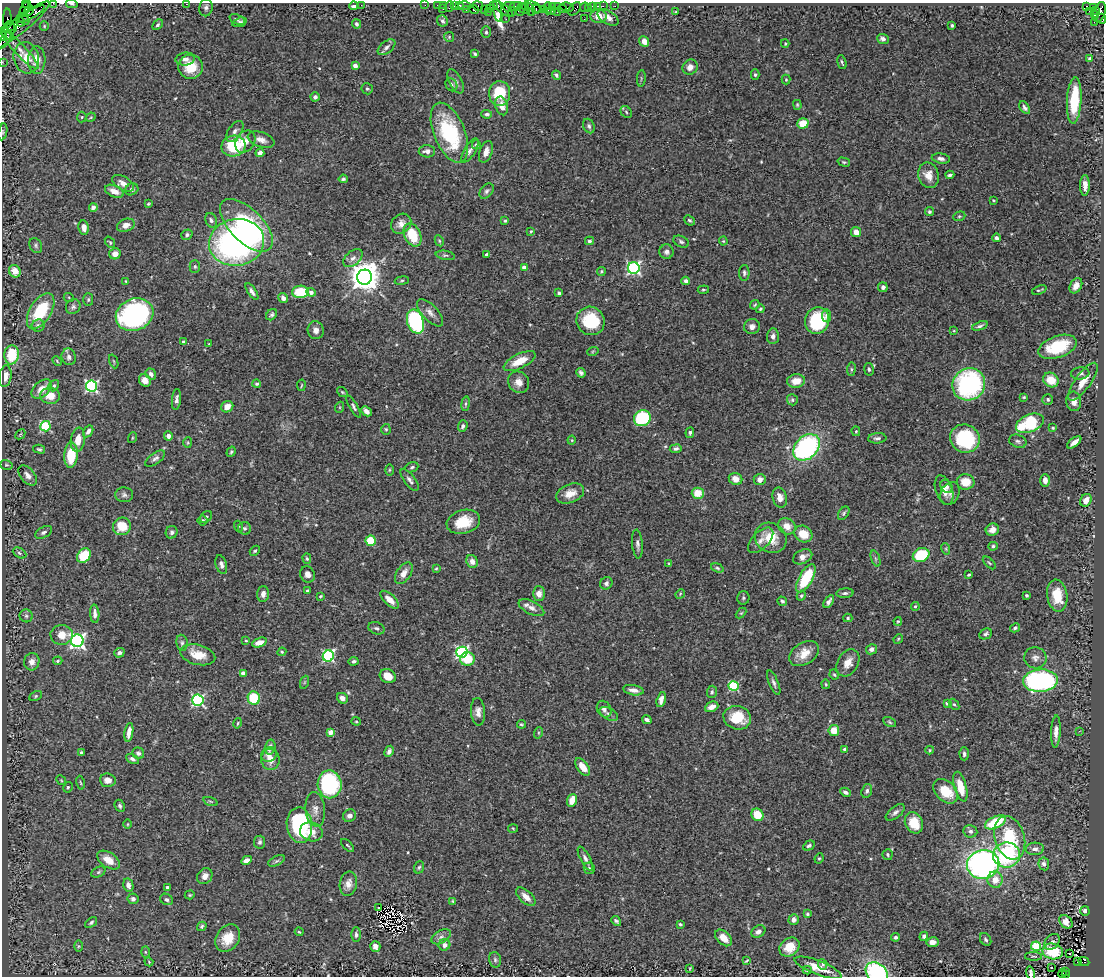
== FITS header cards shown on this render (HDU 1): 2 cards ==
NAXIS1  =                 1102
NAXIS2  =                  974

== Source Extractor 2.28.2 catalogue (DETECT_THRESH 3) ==
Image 1102 x 974 px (HDU 1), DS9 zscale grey, 1 PNG px = 1 image px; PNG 1106 x 978 px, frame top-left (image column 1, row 974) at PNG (2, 3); each listed source drawn as its Kron ellipse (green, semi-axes under 4 px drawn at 4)
Background 1.04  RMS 0.024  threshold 0.0722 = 3 sigma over >= 5 px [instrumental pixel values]
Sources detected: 522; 1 with non-positive FLUX_AUTO (blend fragments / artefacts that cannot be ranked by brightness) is neither listed nor drawn; of the other 521, the 500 brightest by FLUX_AUTO listed and drawn (21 fainter detections omitted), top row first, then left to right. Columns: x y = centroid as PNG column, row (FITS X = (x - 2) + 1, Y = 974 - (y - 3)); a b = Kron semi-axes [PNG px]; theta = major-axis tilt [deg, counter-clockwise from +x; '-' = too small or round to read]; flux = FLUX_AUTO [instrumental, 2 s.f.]
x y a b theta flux
53 3 2 2 - 16
25 4 2 2 - 110
72 4 6 3 -13 2.6
186 4 3 2 - 1.5
361 5 2 2 - 4.8
425 5 2 2 - 22
437 5 2 2 - 36
444 5 3 2 - 40
454 5 3 2 - 77
459 5 3 3 - 100
354 6 4 3 - 3.7
464 6 6 3 0 99
478 6 5 4 - 91
493 6 4 3 - 59
526 6 4 2 - 46
534 6 10 3 -29 120
552 6 4 2 - 82
557 6 3 2 - 60
592 6 3 3 - 88
598 6 3 2 - 27
603 6 2 2 - 30
615 6 2 2 - 10
206 7 9 6 79 5.1
450 7 5 3 - 170
509 7 6 5 - 190
515 7 7 4 22 240
567 7 6 4 -11 190
584 7 5 2 - 29
1086 7 4 3 - 140
548 8 6 2 90 98
588 8 2 2 - 15
1093 8 4 3 - 370
25 9 8 3 60 270
443 9 2 2 - 10
490 9 4 2 - 67
497 9 12 4 -83 230
503 9 12 3 -36 370
524 9 6 4 -34 150
530 9 7 3 -68 170
536 9 4 3 - 90
543 9 2 2 - 44
562 9 5 2 - 150
575 9 7 5 47 520
466 10 3 2 - 53
474 10 4 3 - 200
484 10 4 2 - 62
1096 10 3 3 - 230
29 11 6 3 48 680
520 11 5 3 - 310
551 11 3 2 - 36
1089 11 3 2 - 15
488 12 2 2 - 42
512 12 4 2 - 35
557 12 2 2 - 33
676 12 3 3 - 1.5
1100 12 10 6 72 870
31 14 15 4 29 990
1095 15 3 2 - 62
598 16 8 6 -4 14
608 17 11 6 -32 8.9
7 19 10 4 89 180
23 19 7 3 -40 140
237 19 8 4 -21 3.5
506 19 3 2 - 6.8
584 19 2 2 - 1.7
1102 19 5 3 - 130
442 21 6 5 - 3.7
21 22 4 3 - 79
240 22 7 4 19 3.9
1094 22 2 2 - 24
356 24 4 4 - 3
158 25 6 4 44 2.9
952 25 3 3 - 2.8
10 26 5 4 - 1200
44 26 5 4 - 1.9
17 27 40 8 38 520
12 29 4 3 - 750
486 32 6 5 - 2.8
7 34 8 4 -48 940
3 36 5 2 - 100
449 37 5 5 - 1.9
883 39 6 5 - 5.9
5 40 10 3 55 170
644 41 5 4 - 12
785 44 4 4 - 1.6
387 47 10 6 39 5.7
20 50 26 5 -47 13
475 54 4 3 - 2.4
26 58 16 12 -76 21
185 59 10 6 7 6.3
1090 59 4 4 - 5.1
37 60 14 8 87 18
2 62 2 2 - 18
842 62 7 3 -74 2.7
355 65 4 4 - 7.4
190 67 12 12 - 36
690 67 8 7 - 9.3
556 75 5 4 - 3.3
755 75 5 4 - 2.6
641 78 8 3 85 2.3
786 80 5 4 - 2.1
456 81 13 6 -63 6.3
451 85 7 5 -58 4.9
367 89 5 5 - 3
500 93 12 10 88 57
315 97 4 4 - 4.3
1074 101 23 7 87 80
797 105 5 3 - 1.9
502 106 9 6 -75 15
1025 108 7 4 -54 4.6
626 112 6 5 - 2.7
487 114 5 4 - 3.6
82 117 5 5 - 1.9
91 117 5 3 - 1.5
803 123 6 5 - 28
589 126 7 5 -63 3.8
235 131 12 6 54 6.8
3 132 8 2 80 1.5
449 133 32 15 -68 140
261 140 14 7 -18 10
245 142 12 9 56 17
476 145 4 4 - 2.4
233 146 12 10 11 75
470 150 13 5 58 6.6
427 151 8 6 -1 7
486 152 11 6 70 11
260 153 4 4 - 8.6
941 158 9 5 -9 6.5
844 162 6 4 -16 2.4
928 175 13 10 -75 17
950 175 4 3 - 3.8
343 179 4 3 - 3.1
123 183 12 6 -30 11
1085 186 10 4 89 9.5
132 189 7 5 32 5
114 191 10 5 -23 14
487 191 8 5 50 4.1
993 200 3 3 - 1.4
148 204 4 3 - 2
93 207 4 4 - 5.5
929 212 4 4 - 3
959 216 6 4 20 2.5
211 220 7 5 -71 4.4
689 220 6 4 -41 3.2
505 221 3 3 - 2
401 224 11 9 44 10
126 225 9 6 21 11
246 225 33 16 -45 230
84 227 7 5 -81 8.7
531 231 4 3 - 1.9
856 232 5 5 - 12
187 235 6 5 - 3.6
412 235 12 8 -65 50
997 238 4 3 - 4.2
439 241 6 4 -61 2.3
589 241 4 4 - 3.5
723 241 4 4 - 1.8
110 242 6 4 -52 2.2
237 242 27 23 9 490
681 242 8 5 -26 3.8
36 246 8 6 -62 3.5
666 252 7 7 - 6.3
115 254 6 5 - 12
445 255 9 4 -10 3.6
487 255 4 3 - 5.2
353 258 11 7 42 7.8
195 266 6 5 - 3.1
524 267 4 3 - 8.6
634 268 6 6 - 320
15 271 6 5 - 21
601 271 4 4 - 2.2
744 273 8 5 89 3.7
365 277 7 7 - 2900
126 281 4 3 - 1.7
402 281 7 3 9 2.4
686 281 4 4 - 5.7
1076 286 8 5 61 11
883 287 5 4 - 4.6
703 290 6 3 5 2
1039 290 7 2 21 2
252 291 9 4 -55 5.6
300 292 8 6 3 54
311 292 5 4 - 7.6
559 293 4 3 - 2.8
69 298 5 3 - 1.4
283 298 5 4 - 6.8
88 300 6 5 - 2.7
755 305 5 4 - 1.8
73 307 8 7 - 4.5
760 309 4 4 - 2.1
41 311 20 10 59 75
430 313 17 7 -47 11
135 315 19 16 22 360
272 315 6 5 - 3.4
827 316 6 4 -83 4
591 321 15 13 -46 66
817 321 14 12 74 99
415 322 12 8 -71 160
38 326 6 6 - 4.1
980 326 8 3 19 3.7
752 327 8 7 - 7.3
316 330 9 8 - 9
954 331 4 3 - 1.6
773 336 7 6 - 6.2
183 342 3 3 - 2.3
209 344 4 4 - 1.4
1058 347 20 11 19 77
593 351 6 3 19 1.8
12 355 9 7 85 51
69 357 8 7 - 6.4
57 361 5 3 - 1.6
114 361 7 2 -69 1.5
519 361 17 7 26 28
851 369 7 3 82 2.4
869 369 6 4 -79 3.2
581 373 5 4 - 4.2
1080 373 9 6 6 5
151 374 6 5 - 6.5
5 376 11 6 82 11
145 380 6 5 - 13
1051 380 8 7 - 27
796 381 9 6 7 22
519 382 11 10 - 15
1083 382 22 8 55 21
257 384 4 4 - 2.5
969 384 17 15 40 250
301 385 6 3 80 1.5
54 386 6 4 50 3.1
92 386 6 5 - 290
42 389 12 7 41 14
342 392 6 4 -36 2
50 396 10 8 -4 19
1024 397 4 3 - 1.7
176 399 10 4 83 5.8
1048 399 5 5 - 2.9
792 400 5 5 - 2.6
1074 401 10 7 -83 11
466 404 7 4 82 3.1
227 407 6 5 - 17
340 407 5 3 - 1.8
354 407 12 4 -60 4.2
366 411 6 4 -44 11
642 418 8 7 - 120
1030 423 14 8 23 100
45 426 5 5 - 130
463 426 6 4 68 4.3
1053 428 3 3 - 2.2
386 429 5 4 - 2.1
88 431 6 4 56 6.6
856 431 5 4 - 1.8
690 433 5 4 - 4
20 434 6 3 46 1.7
168 436 4 4 - 6.7
132 438 5 3 - 1.5
877 438 9 5 4 5.2
965 438 15 14 - 110
78 440 12 7 82 19
572 440 4 4 - 1.7
1018 441 9 6 -20 4.6
1074 442 8 4 39 8.8
188 443 5 4 - 1.8
806 447 15 11 43 260
39 449 6 3 -15 2.6
676 449 6 4 8 3.4
231 452 5 4 - 2.5
71 455 12 6 86 49
155 458 11 5 36 5.4
6 465 6 4 -17 2.2
412 467 7 5 21 3
389 470 6 4 89 2
28 475 12 7 -50 9.4
736 479 7 6 - 15
760 479 6 5 - 9.7
410 480 13 5 -53 6.6
1045 480 6 5 - 9.8
966 482 9 8 - 24
946 486 7 5 -53 4.5
944 490 15 8 -71 13
570 493 14 9 23 19
698 493 6 5 - 27
950 494 12 9 63 8.1
124 495 9 7 -2 5.1
780 498 10 7 -76 11
1086 500 7 5 59 16
844 513 7 5 56 3
206 517 7 5 46 3.5
203 521 5 5 - 3.1
463 522 17 11 16 40
122 526 9 8 - 35
238 526 5 3 - 1.5
787 526 9 7 -30 17
245 528 6 6 - 3.7
992 530 6 6 - 12
44 532 9 5 28 5.1
172 532 6 6 - 4.2
803 534 9 8 - 29
771 538 16 14 -35 40
761 540 16 8 45 12
371 541 5 5 - 42
637 544 14 5 -85 6.1
993 546 5 4 - 2.9
946 549 6 3 -72 2
255 551 5 3 - 2.1
19 553 7 5 -29 3.3
921 555 8 7 - 93
84 556 8 6 53 51
803 557 10 6 28 10
307 559 5 4 - 2.3
875 559 8 4 -71 2.9
472 561 7 5 -69 9.6
989 563 8 3 -45 2.3
669 564 4 4 - 1.9
221 565 9 5 -73 6.6
436 568 4 3 - 1.7
717 568 6 4 -18 2.6
404 573 12 7 57 14
308 574 8 7 - 7.9
969 575 3 3 - 2.1
806 578 16 6 61 74
606 583 6 6 - 4.9
307 591 3 3 - 1.9
845 593 8 4 4 4.1
263 594 8 6 87 7
539 594 7 6 - 9.9
680 594 5 4 - 1.8
1026 595 3 3 - 3.6
320 596 4 3 - 1.9
801 596 5 4 - 2.6
1057 596 16 10 -81 38
743 598 7 6 - 3.1
390 600 11 5 -43 14
782 601 5 4 - 3.6
829 601 7 4 56 5.1
915 606 4 3 - 2.1
531 608 14 6 -26 9.6
741 613 6 4 44 2
95 614 9 4 -87 7.2
26 616 6 6 - 4
848 618 4 4 - 2.2
898 621 4 4 - 1.6
376 628 8 6 -20 4
1015 628 5 4 - 3.5
986 634 7 5 27 3.9
62 635 11 10 - 21
898 639 5 4 - 1.8
77 641 6 6 - 510
246 641 3 3 - 1.6
259 642 8 4 18 15
182 643 8 5 -81 4
871 649 6 5 - 5.9
282 652 4 4 - 2
462 652 6 5 - 290
119 653 5 4 - 5.8
804 654 16 11 32 24
198 655 18 10 -14 28
328 656 6 5 - 230
1035 658 11 10 - 9
467 659 7 7 - 38
58 661 5 3 - 2.3
354 661 5 4 - 3.3
32 662 8 7 - 11
848 663 15 10 61 18
243 673 4 4 - 10
834 675 5 3 - 2
388 676 8 6 -26 15
1040 681 17 11 4 340
305 682 6 4 70 2.1
774 683 13 4 -68 5.6
826 684 5 3 - 1.7
734 686 5 5 - 130
633 690 10 5 -11 11
712 692 6 5 - 2.9
36 696 7 4 28 2.7
254 698 7 6 - 67
342 698 6 5 - 8
198 700 6 5 - 260
661 700 8 4 74 9.1
947 703 4 4 - 3.9
954 704 6 4 -51 2.4
712 707 7 5 24 10
604 709 9 7 -60 6
478 712 14 7 -85 10
609 714 10 5 -28 5.6
737 718 14 11 -16 50
647 720 5 3 - 4.7
356 721 4 4 - 1.8
890 722 7 4 -29 2.5
238 723 5 3 - 1.8
521 724 4 3 - 2.1
834 731 5 5 - 28
1079 731 3 2 - 5
129 732 9 4 81 13
331 732 4 4 - 21
1056 732 16 4 87 11
538 733 6 3 72 2.1
270 747 7 5 75 9.4
845 749 4 3 - 4.5
930 750 4 4 - 1.8
389 751 6 4 62 6.4
81 753 4 3 - 4.6
138 753 6 5 - 3.8
269 754 8 7 - 9.1
964 754 6 4 -88 4.1
133 759 7 4 -27 4.5
270 759 11 9 -83 15
583 767 10 5 -53 19
61 780 5 4 - 1.7
108 780 8 6 -6 13
80 783 7 3 -80 1.9
330 784 14 12 -83 210
68 787 5 4 - 2.1
960 787 15 6 -74 34
867 791 7 5 71 4
946 791 14 10 -43 43
846 792 5 3 - 5.4
572 800 6 4 68 21
210 801 7 3 -19 2.3
120 806 6 4 -63 3.2
315 809 17 9 -84 14
895 812 11 5 38 6
757 815 6 6 - 34
350 816 7 6 - 7.2
995 822 11 6 24 73
914 823 11 8 -65 35
128 824 4 3 - 1.4
299 825 18 12 -82 160
513 828 5 3 - 1.4
970 831 7 6 - 5.3
311 832 11 9 -17 16
1010 838 22 14 -73 82
260 842 6 5 - 3.9
348 845 8 2 -43 2.1
809 846 6 4 29 4
1035 849 9 6 3 7.7
888 855 5 5 - 2.4
1006 855 13 12 - 140
819 858 5 4 - 2.1
585 859 13 5 -62 6.7
108 860 13 7 -33 19
246 860 5 4 - 10
276 861 9 4 27 3.6
983 864 16 14 11 570
1044 864 6 5 - 5.3
419 867 6 4 71 2.7
589 868 6 5 - 3.4
98 872 7 5 27 2.7
205 876 8 7 - 8.7
995 880 8 7 - 21
348 884 12 8 81 13
128 885 7 5 -78 9.1
167 887 4 3 - 5.1
190 895 5 4 - 1.9
526 897 12 6 -43 14
133 899 5 5 - 4.8
166 899 7 5 -28 4.5
453 901 4 3 - 1.7
378 908 3 2 - 3.2
1085 911 5 4 - 4.8
807 914 3 3 - 2
794 919 6 5 - 6
616 921 5 3 - 3.1
1066 922 7 5 -44 12
91 923 7 4 39 3.2
680 924 3 3 - 2.4
202 926 5 4 - 3
758 931 7 5 34 7.4
299 932 4 3 - 1.6
356 935 7 5 90 3.8
924 936 4 4 - 5.3
441 937 11 6 30 6.7
896 937 4 4 - 3.4
228 938 15 11 58 33
723 938 10 6 -43 15
986 939 7 5 -56 4
932 942 6 5 - 7.8
1052 942 9 6 46 5.5
444 945 6 5 - 8.5
79 946 6 4 89 2.4
375 946 5 5 - 8.8
1036 946 5 4 - 79
789 947 10 8 36 26
1053 951 10 8 -11 56
145 952 5 3 - 1.9
1070 954 3 2 - 6
1034 956 8 3 0 2
495 960 8 5 -75 3.7
746 961 4 2 - 1.6
149 962 4 3 - 1.7
1078 962 3 2 - 65
1084 962 6 4 -24 570
823 964 5 4 - 2.7
690 968 4 2 - 1.6
818 968 25 7 -21 28
1051 968 2 2 - 2.7
807 970 4 2 - 2.4
1066 971 3 2 - 130
877 973 12 9 -43 170
1031 973 7 3 -76 3.1
1062 974 4 3 - 80
1065 975 3 3 - 110
At the frame edge (FLAGS 8, measured only in part): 11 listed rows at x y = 53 3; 25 4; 72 4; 186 4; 31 14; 1102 19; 3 36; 2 62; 3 132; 877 973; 1031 973
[21 fainter detections neither listed nor drawn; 1 non-positive-flux detection neither listed nor drawn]